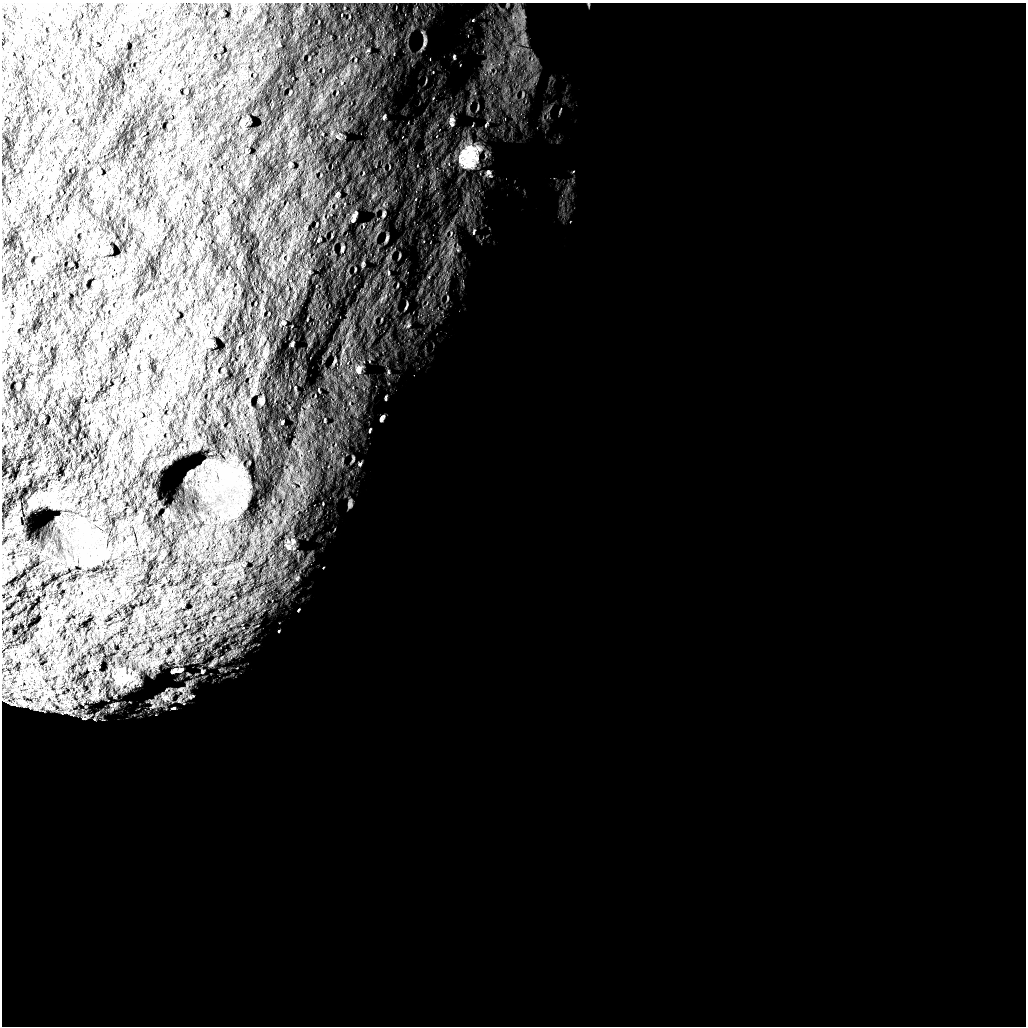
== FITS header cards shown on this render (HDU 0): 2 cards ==
NAXIS1  =                 1024 /
NAXIS2  =                 1024 /

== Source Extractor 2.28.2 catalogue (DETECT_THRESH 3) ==
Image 1024 x 1024 px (HDU 0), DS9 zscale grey, 1 PNG px = 1 image px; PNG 1028 x 1028 px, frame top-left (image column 1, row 1024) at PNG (2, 3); no overlay
Background 5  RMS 730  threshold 2180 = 3 sigma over >= 5 px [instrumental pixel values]
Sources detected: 50; all 50 listed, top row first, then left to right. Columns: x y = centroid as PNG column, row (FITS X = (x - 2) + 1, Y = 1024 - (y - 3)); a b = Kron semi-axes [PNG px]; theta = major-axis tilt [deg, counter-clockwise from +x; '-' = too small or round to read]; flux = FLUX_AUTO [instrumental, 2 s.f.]
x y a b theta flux
425 39 10 6 76 1.4e+05
368 50 5 3 - 4.0e+04
454 57 5 4 - 5.6e+04
384 117 5 3 - 5.9e+04
451 120 10 8 56 2.6e+05
242 122 7 6 - 1.0e+05
486 125 9 3 56 9.0e+04
246 150 5 2 - 3.5e+04
469 157 40 31 60 3.1e+06
488 173 11 7 -59 1.9e+05
337 194 9 4 64 8.3e+04
384 214 10 4 85 9.3e+04
354 216 8 5 63 1.8e+05
474 231 7 3 69 6.3e+04
387 238 10 3 80 7.2e+04
319 240 4 2 - 4.0e+04
342 248 9 3 77 5.9e+04
104 249 7 5 76 1.7e+05
363 263 6 4 46 5.8e+04
309 272 5 3 - 4.2e+04
388 273 7 3 -89 7.5e+04
406 306 12 2 73 5.7e+04
408 326 6 4 43 7.7e+04
207 342 9 7 45 2.0e+05
292 344 4 2 - 4.7e+04
358 369 13 9 81 3.1e+05
388 372 5 3 - 5.1e+04
386 397 4 2 - 4.5e+04
382 418 6 3 58 1.0e+05
40 419 5 3 - 3.5e+04
282 422 3 2 - 3.7e+04
370 431 4 2 - 4.2e+04
360 464 6 4 40 7.9e+04
350 504 12 5 84 1.4e+05
293 541 8 6 -90 1.2e+05
288 546 10 5 -46 1.4e+05
297 578 7 4 38 7.7e+04
298 610 4 3 - 4.3e+04
279 631 4 3 - 3.3e+04
162 650 5 3 - 4.8e+04
174 671 7 3 15 9.6e+04
202 671 5 4 - 5.5e+04
121 677 13 11 14 5.9e+05
19 682 7 4 -80 8.8e+04
58 691 6 2 -16 4.7e+04
191 696 9 4 21 8.7e+04
52 708 6 4 28 7.8e+04
173 708 4 2 - 4.7e+04
84 718 6 3 -18 4.9e+04
94 719 3 2 - 3.0e+04